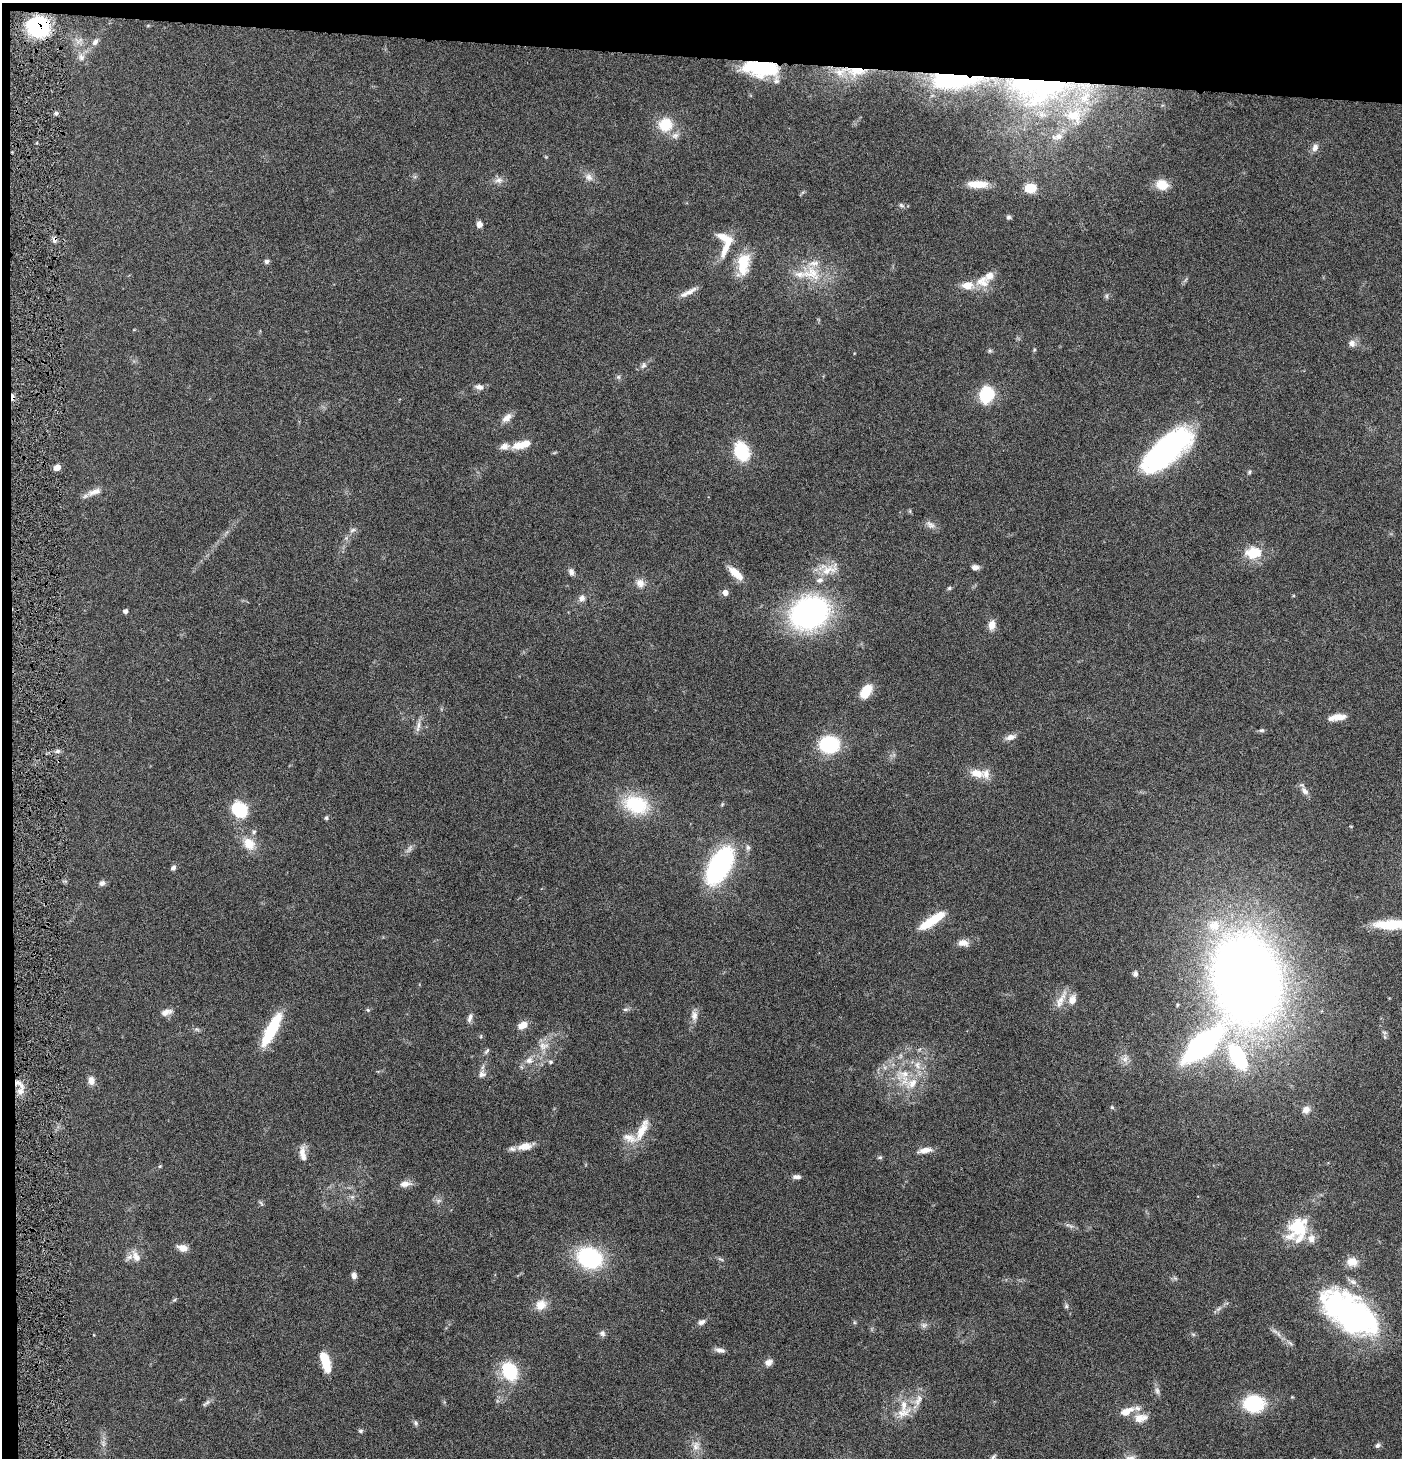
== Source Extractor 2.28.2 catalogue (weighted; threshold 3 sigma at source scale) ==
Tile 1 of 3 x 3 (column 1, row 1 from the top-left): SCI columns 147-1546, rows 2914-4369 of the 4444 x 4372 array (HDU 1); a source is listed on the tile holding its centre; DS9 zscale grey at full resolution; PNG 1404 x 1460 px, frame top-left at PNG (2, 3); no overlay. Shown black and unused: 5% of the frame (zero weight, under 4 of 8 exposures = <1% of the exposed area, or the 3 px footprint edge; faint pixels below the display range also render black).
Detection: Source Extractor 2.28.2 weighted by HDU 2 'WHT'; one run over the whole footprint, this tile lists its part. Background 0.0789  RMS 0.0044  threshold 0.0181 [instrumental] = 3 sigma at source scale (4.09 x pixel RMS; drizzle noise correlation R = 1.36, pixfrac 0.8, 0.05/0.05 arcsec/px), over >= 5 px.
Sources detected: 179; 4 too faint to see at this stretch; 3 inside a brighter object's white glare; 1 cosmic-ray / hot-pixel residue — not listed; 26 inside a brighter listed object's ellipse — not listed separately; the other 145 listed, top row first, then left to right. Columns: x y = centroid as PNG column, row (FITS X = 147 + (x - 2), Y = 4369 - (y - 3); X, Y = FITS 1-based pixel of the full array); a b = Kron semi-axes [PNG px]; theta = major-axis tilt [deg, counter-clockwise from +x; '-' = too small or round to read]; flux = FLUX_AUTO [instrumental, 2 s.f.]
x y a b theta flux
38 26 19 16 -7 41
95 42 11 7 57 1.9
81 57 10 9 - 2.4
761 68 38 16 -8 31
856 71 36 13 -2 14
954 80 50 17 0 64
1033 83 80 48 17 110
56 113 5 5 - 0.88
665 125 14 13 - 12
675 135 11 8 23 2.2
1057 136 18 9 9 3.8
1315 148 10 7 66 2.1
589 177 12 9 -34 2.6
499 180 12 8 1 2.3
978 184 22 8 -1 6.9
1162 185 14 11 -13 7.1
1030 188 11 8 -2 8
901 205 8 5 -20 1
1009 217 6 5 - 0.9
479 224 7 6 - 2.1
54 240 8 6 85 1.6
728 242 40 8 68 7.5
266 262 6 6 - 1.2
743 264 28 14 83 12
811 273 31 20 -12 14
982 282 20 16 1 6.9
688 292 25 6 28 3.2
1107 296 7 4 -90 0.73
1352 343 9 9 - 2.1
990 351 6 5 - 0.66
643 365 9 6 51 1.4
618 377 6 6 - 0.85
479 387 12 7 -13 2
987 395 14 11 75 22
507 418 15 8 42 3
518 445 18 11 12 4.7
1167 449 58 23 41 88
742 451 18 13 -69 20
57 467 7 5 23 2.9
1249 472 7 5 60 0.71
94 492 23 8 20 3.5
930 525 14 8 -38 2.1
353 530 9 5 27 1.1
1254 553 19 13 8 11
975 567 8 6 -4 1.8
828 569 30 15 7 8.4
571 572 9 7 -70 1.6
735 573 22 8 -43 5.8
640 583 12 10 -46 3
949 588 6 4 23 0.68
725 592 6 6 - 2.4
582 598 8 7 - 1.9
125 611 4 4 - 1.5
809 613 29 24 22 120
992 625 12 8 79 3.1
866 691 15 9 59 9.1
1337 717 20 7 8 4.8
418 726 19 5 78 2.1
1262 730 7 5 0 0.77
1010 737 15 7 17 2.4
829 744 15 13 -1 33
57 751 7 5 2 1.1
977 773 22 12 -10 5.7
1305 791 12 7 -47 2.3
636 805 31 21 -18 23
239 809 15 12 -45 21
326 818 5 5 - 0.72
249 844 19 14 -49 7.1
748 847 8 6 -87 1.1
720 865 24 12 61 100
173 868 7 6 - 1.2
102 883 8 7 - 1.4
934 919 27 10 36 12
1391 924 38 10 2 16
1214 925 18 17 - 9.5
963 943 14 9 -1 3
1135 974 6 5 - 1.1
1247 980 62 46 -80 570
1061 1000 30 7 59 4.5
1072 1000 12 9 77 4
1177 1005 5 3 - 0.37
625 1009 8 4 8 0.84
368 1010 6 5 - 0.64
166 1012 15 8 19 2.6
694 1016 15 9 88 2.8
470 1018 12 6 73 1.5
522 1025 11 7 28 4.1
271 1030 30 9 62 28
1384 1032 7 4 -18 0.67
481 1036 5 3 - 0.41
1385 1037 6 4 -71 0.55
1202 1045 28 11 41 160
543 1046 15 10 0 3.8
487 1051 10 4 55 0.87
1238 1057 25 12 -60 42
1125 1059 11 7 80 2.3
529 1060 11 10 - 3
550 1062 6 5 - 0.77
904 1074 32 14 22 13
481 1075 12 6 71 1.5
91 1081 9 7 -89 2.8
21 1090 22 8 79 4.1
1112 1107 5 4 - 0.58
1306 1110 10 9 - 2.7
642 1130 33 10 64 7.9
525 1146 17 8 10 4.9
925 1150 16 6 10 3.5
303 1153 20 8 -82 3.6
880 1157 6 5 - 0.65
160 1166 5 4 - 0.5
797 1177 10 5 -3 1.6
405 1184 15 8 6 2.9
352 1197 6 6 - 1
1070 1226 14 4 -19 1.2
1298 1227 28 20 77 20
183 1248 12 7 -15 3.2
136 1256 17 9 -58 3.5
589 1258 20 16 -24 46
1352 1262 14 12 -1 4.1
354 1275 7 6 - 1.8
1175 1278 7 4 -19 0.73
174 1300 6 4 19 0.54
541 1305 15 13 35 4.9
1066 1306 7 5 -81 0.86
1350 1313 62 31 -34 93
701 1322 10 6 19 1.7
924 1325 9 6 1 1.3
602 1333 8 8 - 1.3
1193 1334 6 4 -19 0.58
720 1350 14 6 -12 1.8
325 1362 18 7 -73 13
769 1362 10 8 31 2.2
510 1371 13 9 -59 32
1157 1391 11 6 -82 1.5
206 1403 13 5 42 1.2
1254 1404 17 15 -2 28
1126 1411 19 9 25 5
903 1413 25 12 25 6.8
1139 1419 15 12 29 4.7
416 1423 8 5 -54 0.92
360 1431 6 5 - 0.69
103 1443 11 6 -77 1.5
1377 1445 7 6 - 1.1
696 1446 14 10 73 3.4
993 1457 9 5 43 0.84
Overlapping masked pixels (flux is a lower limit): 6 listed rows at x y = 38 26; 761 68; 856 71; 954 80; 1033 83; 54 240
Isophote crosses this tile's border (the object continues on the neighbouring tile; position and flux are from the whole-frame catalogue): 2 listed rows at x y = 1391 924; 1350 1313